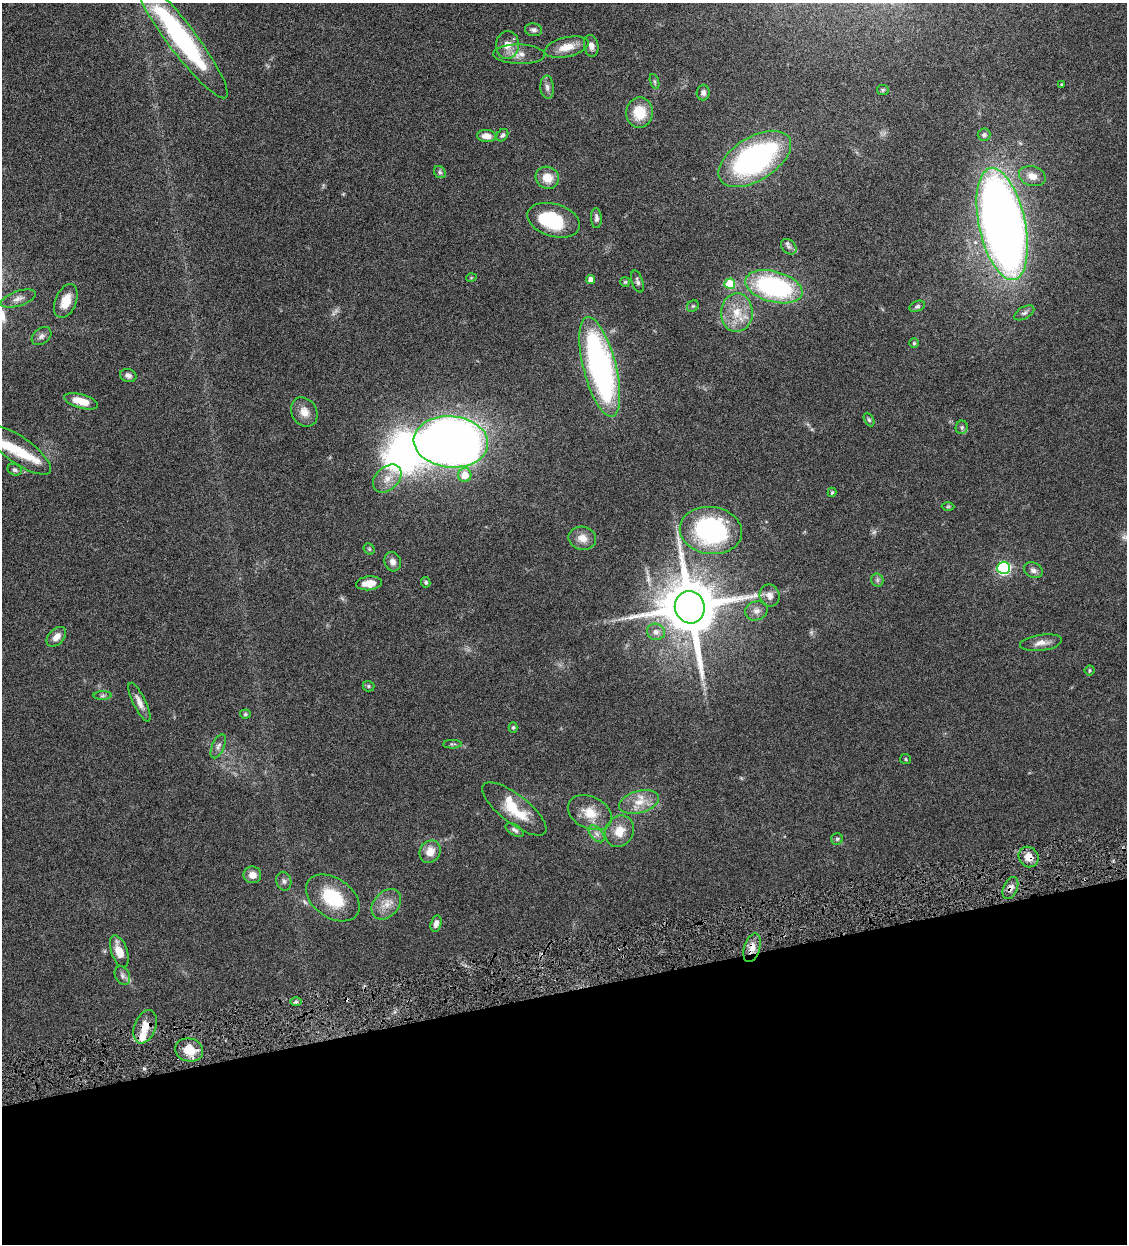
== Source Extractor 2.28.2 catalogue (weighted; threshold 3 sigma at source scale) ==
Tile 14 of 4 x 4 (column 2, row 4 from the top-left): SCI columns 1389-2513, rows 3-1244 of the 4911 x 4972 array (HDU 1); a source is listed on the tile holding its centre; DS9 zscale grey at full resolution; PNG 1129 x 1246 px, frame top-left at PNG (2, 3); each listed source drawn as its Kron ellipse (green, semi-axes under 4 px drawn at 4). Shown black and unused: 20% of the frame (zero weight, under 4 of 8 exposures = <1% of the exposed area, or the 3 px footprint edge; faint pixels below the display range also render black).
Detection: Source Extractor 2.28.2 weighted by HDU 2 'WHT'; one run over the whole footprint, this tile lists its part. Background 0.0441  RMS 0.0037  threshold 0.0152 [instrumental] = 3 sigma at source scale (4.09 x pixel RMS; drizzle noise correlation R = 1.36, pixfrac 0.8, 0.05/0.05 arcsec/px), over >= 5 px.
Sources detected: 107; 3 too faint to see at this stretch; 2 inside a brighter object's white glare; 1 cosmic-ray / hot-pixel residue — neither listed nor drawn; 6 inside a brighter listed object's ellipse — not listed separately; the other 95 listed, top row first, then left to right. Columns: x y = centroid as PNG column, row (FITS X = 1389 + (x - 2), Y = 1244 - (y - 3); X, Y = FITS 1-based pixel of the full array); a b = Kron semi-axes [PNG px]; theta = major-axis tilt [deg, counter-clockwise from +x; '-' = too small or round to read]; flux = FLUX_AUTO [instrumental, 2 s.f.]
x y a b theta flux
534 30 8 6 -10 1.2
181 38 75 14 -53 61
507 45 14 11 85 3.5
591 46 11 7 -78 1.8
567 47 22 9 13 5.1
519 54 26 9 -1 3.9
654 81 8 3 -71 0.55
1061 84 3 2 - 0.26
547 87 12 6 -85 1.5
883 90 6 5 - 0.54
703 93 8 6 86 1.4
639 113 15 13 88 8.3
502 135 7 5 52 0.8
984 135 6 6 - 0.82
487 136 9 6 -5 3
755 159 40 21 31 77
440 172 6 5 - 0.74
1032 176 13 10 -16 3
547 178 12 11 - 5
596 218 10 5 -86 1.2
554 220 27 16 -16 23
1002 224 57 23 -78 380
789 247 9 6 -45 1.1
471 278 5 3 - 0.29
591 279 4 4 - 1.9
625 282 5 5 - 0.42
637 282 11 5 -71 1.1
730 284 5 5 - 11
774 287 29 15 -15 53
18 299 18 7 19 2.2
66 301 18 10 68 5
693 306 6 5 - 0.6
917 306 8 5 21 0.72
737 312 19 16 88 7.9
1024 313 11 6 30 1.1
41 336 11 7 39 1.4
914 343 5 5 - 0.51
600 367 51 16 -76 91
128 376 8 6 -19 1.2
81 401 17 7 -16 5.3
304 412 15 12 -59 3.7
869 420 7 4 -62 0.55
962 427 7 6 - 0.71
451 442 37 25 -5 380
18 450 39 13 -35 11
15 470 7 5 -24 0.88
465 475 7 6 - 5.5
387 479 16 11 43 4
832 492 5 3 - 0.52
948 506 6 4 1 0.43
711 530 31 23 -7 54
582 538 14 11 -11 3.2
369 549 6 5 - 0.46
393 562 10 8 -72 1.8
1003 568 6 6 - 50
1033 570 10 7 -26 1.5
877 580 6 6 - 0.74
426 582 5 4 - 0.69
369 583 13 7 6 3.2
770 596 11 10 - 2.2
690 607 16 15 - 2700
756 611 11 9 19 1.9
656 632 9 8 - 2
56 637 12 7 47 2.8
1041 643 21 8 8 2.7
1089 670 5 5 - 0.54
368 686 6 5 - 0.56
102 696 9 4 1 0.74
139 702 21 6 -64 2.5
245 714 5 4 - 0.48
513 727 5 4 - 0.55
452 744 9 4 1 0.52
218 746 13 6 67 1.4
905 759 5 5 - 0.47
639 802 20 11 15 5.5
514 809 39 14 -38 11
590 813 23 16 -25 7
514 830 10 5 -32 1
619 831 16 14 60 5.6
597 834 10 6 -49 1.4
837 839 6 6 - 0.6
430 852 12 10 57 4.1
1029 857 11 9 -52 3.9
252 875 9 8 - 2.9
284 881 9 7 -75 1.2
1010 888 12 7 67 1.8
333 898 30 19 -35 17
386 904 17 12 48 4.1
436 923 8 5 76 1.6
752 948 15 8 73 3.3
119 951 17 8 -70 5
122 975 10 7 -60 1.2
296 1002 6 4 1 0.59
145 1027 17 10 69 5.2
189 1050 14 11 -15 6.8
Overlapping masked pixels (flux is a lower limit): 4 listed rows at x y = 1029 857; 1010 888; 752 948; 145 1027